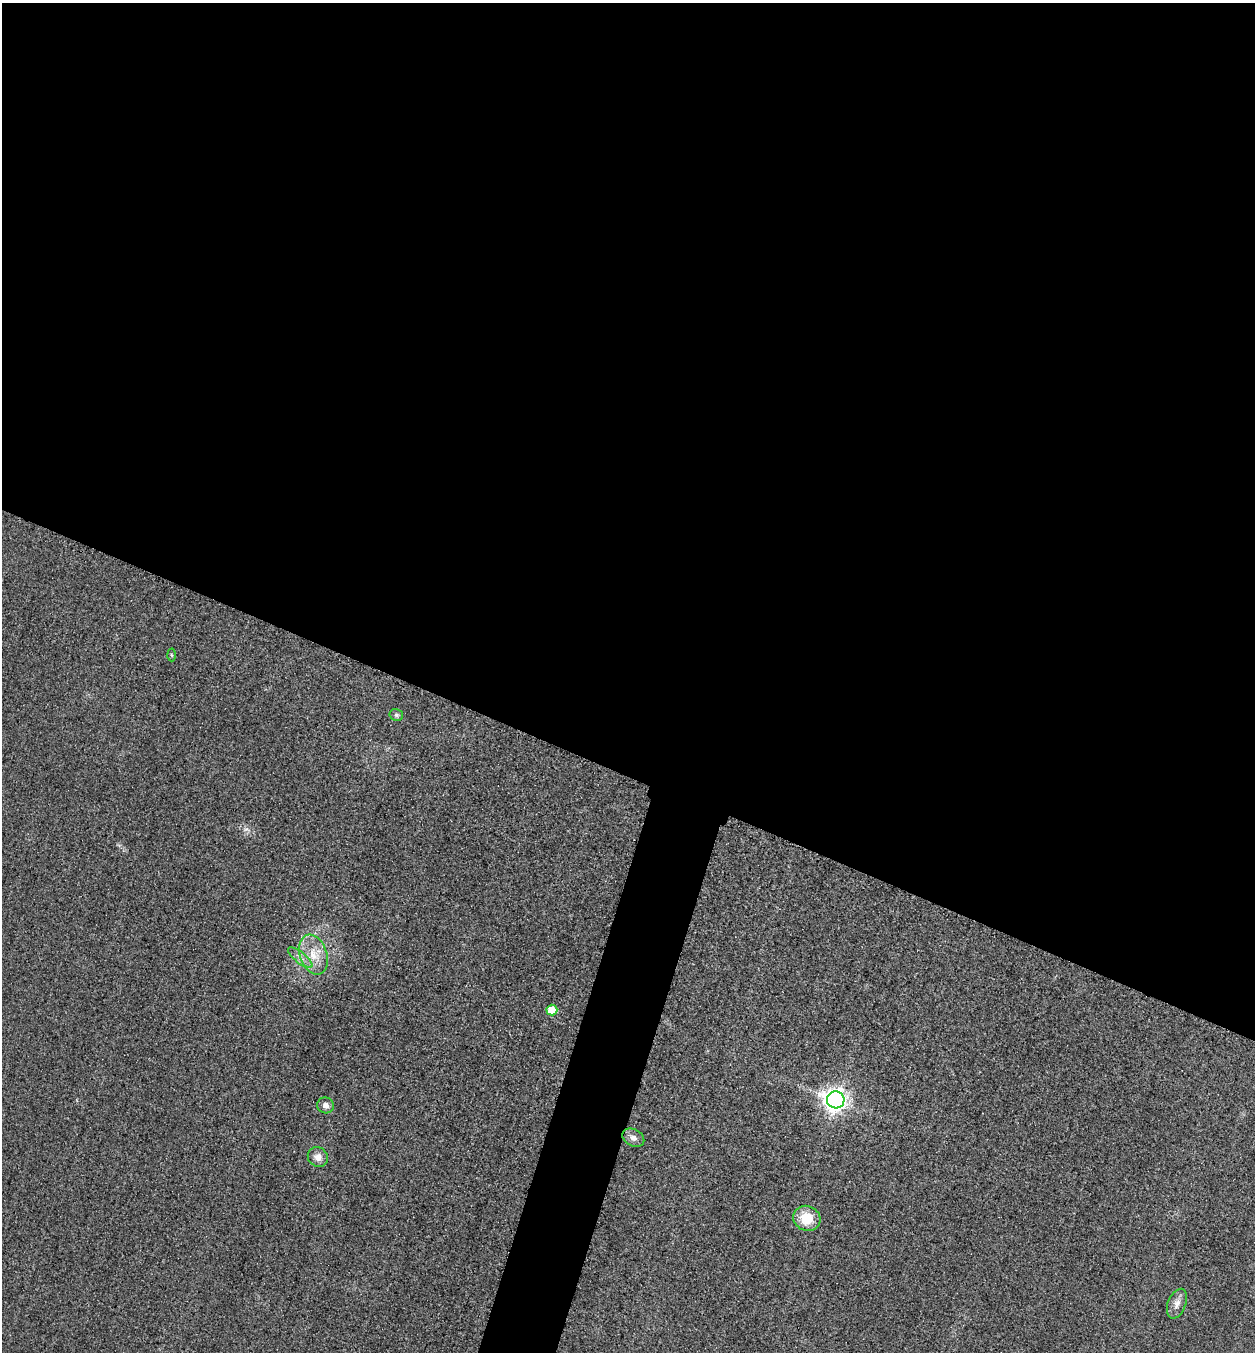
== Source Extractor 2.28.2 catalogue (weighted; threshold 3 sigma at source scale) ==
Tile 3 of 4 x 4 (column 3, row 1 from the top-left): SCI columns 2668-3920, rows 4076-5425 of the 5463 x 5449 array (HDU 1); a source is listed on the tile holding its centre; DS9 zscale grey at full resolution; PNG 1257 x 1354 px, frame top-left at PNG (2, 3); each listed source drawn as its Kron ellipse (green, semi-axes under 4 px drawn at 4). Shown black and unused: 60% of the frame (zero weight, under 3 of 4 exposures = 3% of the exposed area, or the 3 px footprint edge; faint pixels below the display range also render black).
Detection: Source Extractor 2.28.2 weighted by HDU 2 'WHT'; one run over the whole footprint, this tile lists its part. Background 0.0756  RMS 0.017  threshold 0.0756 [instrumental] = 3 sigma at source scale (4.5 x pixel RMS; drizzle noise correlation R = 1.50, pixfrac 1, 0.05/0.05 arcsec/px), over >= 5 px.
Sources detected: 11; all 11 listed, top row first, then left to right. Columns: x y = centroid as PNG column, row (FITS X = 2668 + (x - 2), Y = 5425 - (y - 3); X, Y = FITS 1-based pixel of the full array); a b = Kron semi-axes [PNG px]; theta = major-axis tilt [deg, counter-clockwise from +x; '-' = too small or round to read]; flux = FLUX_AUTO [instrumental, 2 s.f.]
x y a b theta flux
171 655 6 4 -87 2.2
396 715 7 6 - 3.5
313 955 20 13 -71 36
300 958 15 5 -39 9.9
552 1010 5 5 - 55
836 1100 8 8 - 1200
325 1105 8 8 - 8.9
633 1138 12 8 -28 10
318 1157 10 9 - 12
807 1218 14 12 -25 41
1177 1304 15 9 69 12